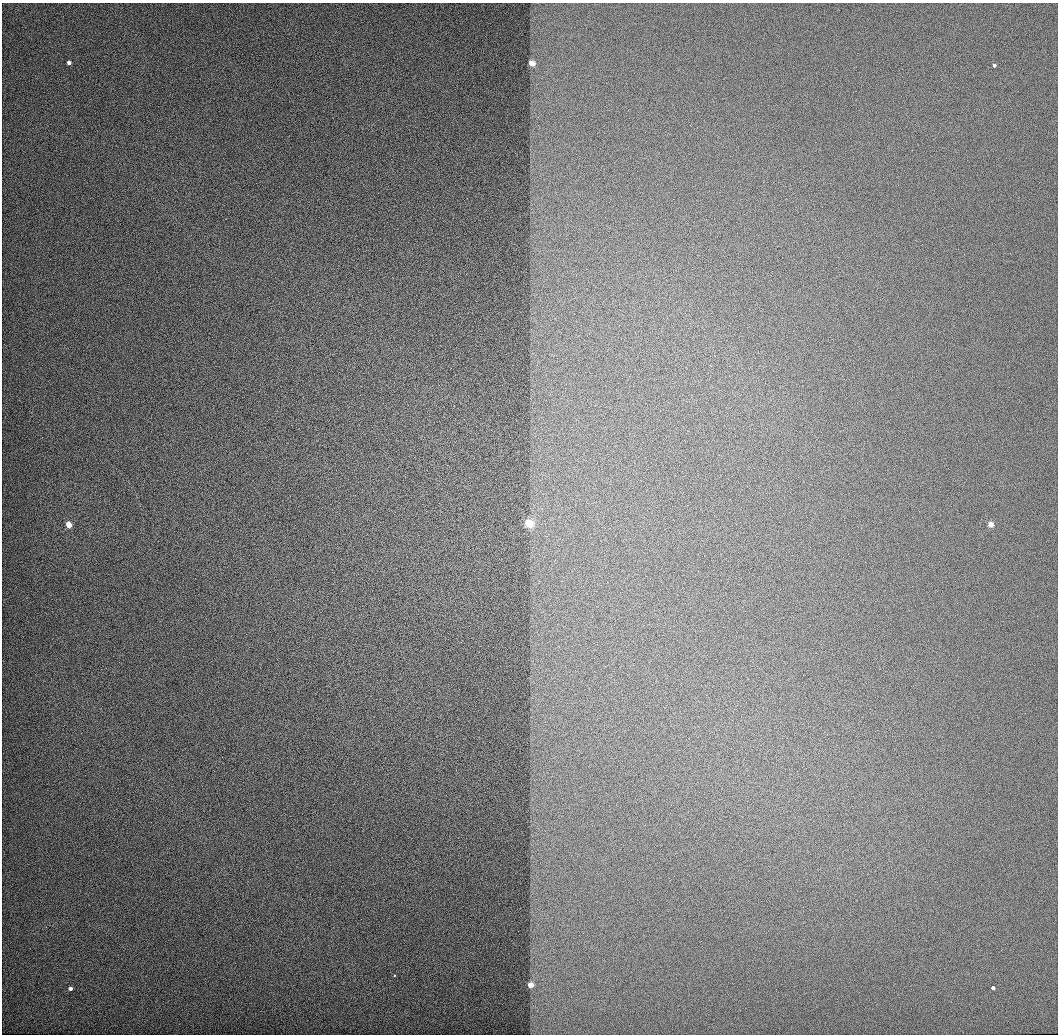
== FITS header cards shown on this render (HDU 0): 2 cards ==
NAXIS1  =                 1056 / Length of Axis 1 (Serial)
NAXIS2  =                 1032 / Length of Axis 2 (Parallel)

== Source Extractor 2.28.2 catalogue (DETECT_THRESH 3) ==
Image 1056 x 1032 px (HDU 0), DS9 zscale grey, 1 PNG px = 1 image px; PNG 1060 x 1036 px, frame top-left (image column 1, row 1032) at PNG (2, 3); no overlay
Background 515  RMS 3.2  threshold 9.71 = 3 sigma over >= 5 px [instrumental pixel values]
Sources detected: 10; all 10 listed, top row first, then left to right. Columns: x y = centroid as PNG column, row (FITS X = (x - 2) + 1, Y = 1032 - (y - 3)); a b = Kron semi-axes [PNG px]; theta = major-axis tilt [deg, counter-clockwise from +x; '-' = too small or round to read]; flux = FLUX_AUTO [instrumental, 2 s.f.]
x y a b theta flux
69 63 4 3 - 3100
532 64 4 3 - 15000
994 65 3 3 - 2800
529 524 3 3 - 70000
69 525 4 3 - 18000
990 525 3 3 - 18000
394 976 3 3 - 1200
530 985 3 3 - 18000
993 988 3 3 - 2600
70 989 3 3 - 3200